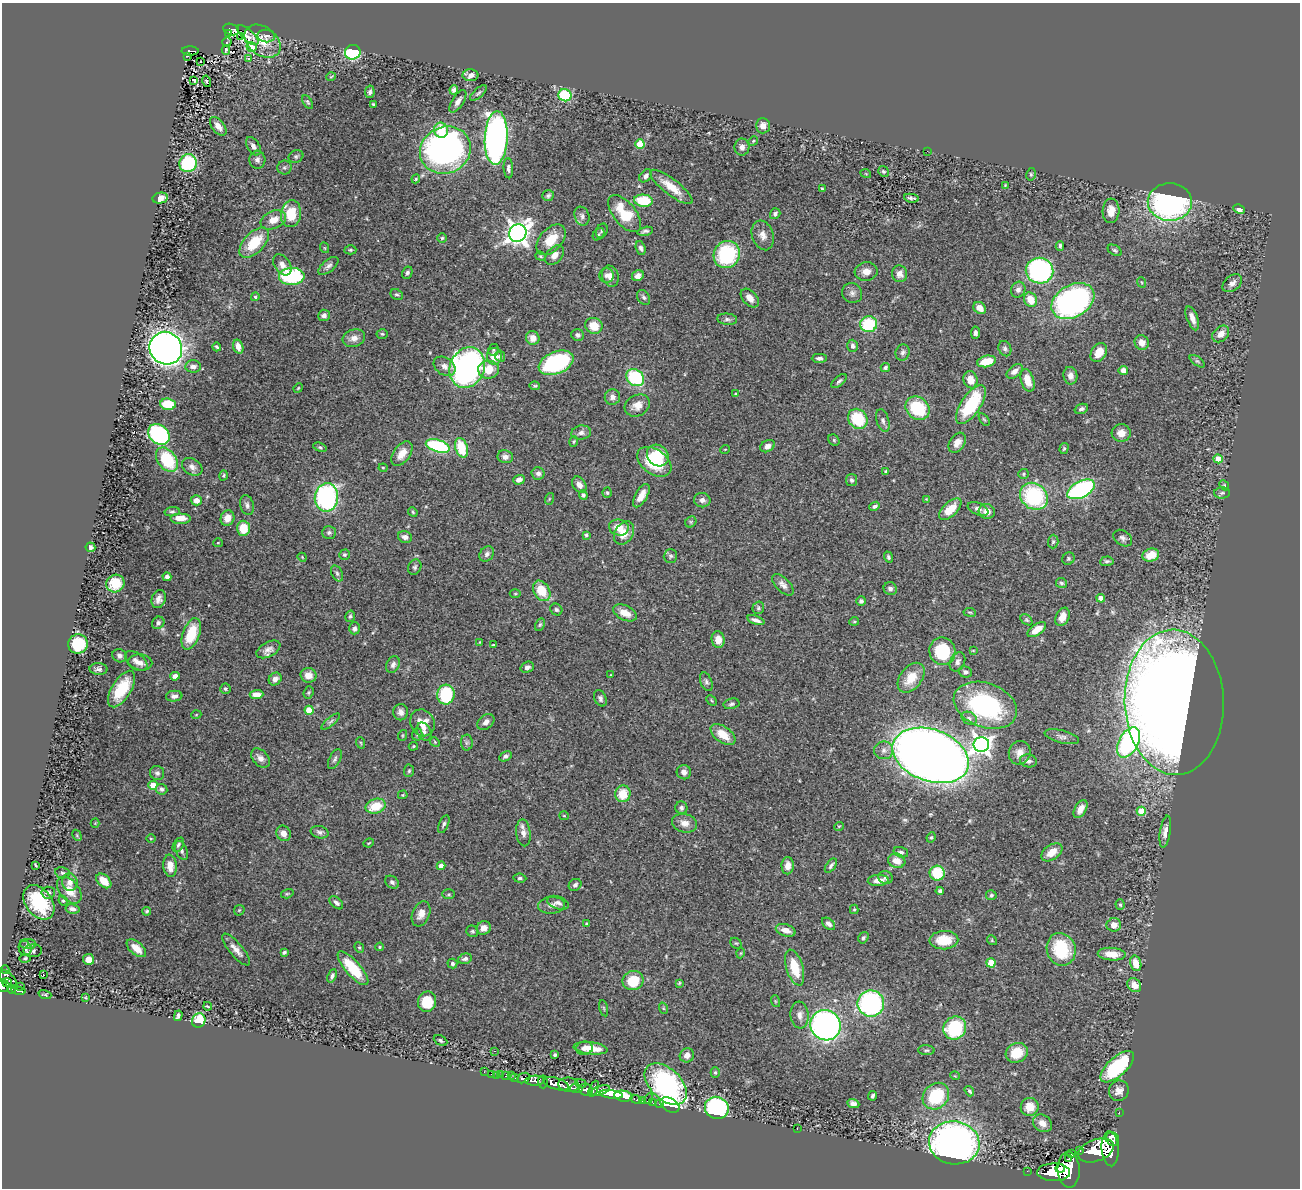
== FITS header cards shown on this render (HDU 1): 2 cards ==
NAXIS1  =                 1298
NAXIS2  =                 1186

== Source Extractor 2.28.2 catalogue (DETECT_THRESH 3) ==
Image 1298 x 1186 px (HDU 1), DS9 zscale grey, 1 PNG px = 1 image px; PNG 1302 x 1190 px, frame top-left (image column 1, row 1186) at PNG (2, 3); each listed source drawn as its Kron ellipse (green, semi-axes under 4 px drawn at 4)
Background 0.7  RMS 0.029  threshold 0.0881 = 3 sigma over >= 5 px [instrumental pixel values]
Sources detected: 469; all 469 listed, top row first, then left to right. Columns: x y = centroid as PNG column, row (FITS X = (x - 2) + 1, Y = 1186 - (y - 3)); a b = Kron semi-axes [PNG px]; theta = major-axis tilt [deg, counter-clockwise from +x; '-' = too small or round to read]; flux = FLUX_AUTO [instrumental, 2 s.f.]
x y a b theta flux
231 29 8 5 -19 170
229 34 3 2 - 22
248 35 13 5 -42 3.3
240 36 4 2 - 150
266 36 9 6 -7 4.6
262 41 20 14 -37 33
227 42 5 3 - 3.1
252 47 5 4 - 27
226 50 4 2 - 2.2
190 51 8 4 -1 110
353 52 8 7 - 140
187 56 4 2 - 24
248 59 3 3 - 25
201 61 2 2 - 3.5
470 75 8 6 1 12
331 77 5 3 - 1.6
194 80 4 2 - 2.2
207 81 6 3 -74 41
454 90 4 4 - 6.6
370 92 6 4 79 5
478 93 10 4 42 4.2
565 95 6 6 - 110
458 101 13 6 57 9.4
308 102 7 4 -58 3.1
373 104 3 3 - 2.6
218 126 11 6 -52 16
763 126 7 7 - 14
441 130 7 7 - 49
496 138 27 11 87 940
753 141 5 4 - 2.3
640 144 4 4 - 59
253 146 10 6 -57 9.1
742 147 8 7 - 9.3
445 150 26 23 24 800
927 151 2 2 - 21
296 156 7 6 - 4.4
257 160 9 8 - 8.6
188 163 9 8 - 150
284 168 7 7 - 4.6
508 168 10 5 -86 6.2
883 171 6 5 - 3.5
866 174 5 3 - 1.7
1031 174 6 5 - 3.4
646 176 7 5 44 6.5
416 179 4 4 - 2.1
1005 185 3 2 - 1.5
671 187 26 8 -38 36
822 189 3 3 - 2.5
548 195 6 5 - 4.1
160 198 8 5 12 20
911 198 7 3 -11 5.8
643 201 9 6 -6 72
1170 202 22 19 0 480
1239 209 6 4 -26 11
1111 211 12 8 86 20
291 214 13 10 81 58
625 214 22 11 -51 71
775 214 6 5 - 5.3
582 216 9 7 -69 7.6
273 220 13 8 23 24
602 231 7 5 64 4
645 231 8 3 12 4.8
518 233 9 8 - 1600
599 234 7 5 49 3.5
763 235 15 10 -72 15
442 238 5 4 - 2.9
551 240 18 11 48 42
254 243 18 10 46 71
1060 246 5 3 - 4.1
325 248 5 3 - 1.8
641 248 7 4 -72 5.6
350 250 6 4 -1 2.7
1115 250 8 5 -31 3.9
554 255 11 7 49 12
727 255 14 12 53 170
541 256 5 4 - 2.7
282 265 12 7 -55 12
328 266 12 6 40 7.2
1039 271 14 13 - 330
866 272 11 9 7 18
407 273 6 5 - 5
900 274 8 7 - 13
606 275 7 7 - 7.3
292 276 13 8 1 200
610 276 11 8 -73 14
638 276 6 5 - 9.9
1141 282 5 3 - 1.8
1232 283 11 7 39 9.4
1018 290 8 7 - 8.6
852 293 10 9 - 9.1
397 294 6 5 - 3.5
255 297 4 4 - 3.6
644 297 8 6 -56 5.3
750 298 11 7 -47 15
1031 300 7 6 - 31
1073 301 23 16 30 540
980 308 7 5 -41 17
324 315 6 5 - 9.4
1192 318 12 5 -69 15
727 319 10 5 -6 5.6
869 324 8 8 - 110
594 326 9 8 - 34
975 333 6 4 86 6.1
382 334 5 4 - 2.7
1221 334 9 7 45 17
578 335 6 6 - 6.1
354 338 11 8 16 14
533 338 7 6 - 14
1142 343 7 7 - 16
853 346 6 5 - 6.2
217 347 4 3 - 3.2
238 347 7 5 -73 15
166 348 17 16 - 1500
1005 349 8 6 -66 5.3
494 350 6 5 - 2.5
903 352 8 7 - 6.3
1099 352 10 7 59 27
494 356 8 7 - 25
500 356 6 5 - 5.2
819 358 7 4 1 6.8
986 361 9 5 12 48
1197 361 9 4 -35 4.1
556 363 18 11 22 250
193 366 8 6 0 9
445 366 12 8 -34 12
467 368 21 17 66 620
885 368 4 4 - 4.1
488 370 10 9 - 38
1123 370 5 4 - 14
1015 371 9 5 39 12
1070 376 9 7 -80 11
635 378 9 7 -39 150
971 380 9 7 -72 23
1027 380 11 6 -73 30
839 381 9 4 41 5.2
535 386 5 4 - 2.9
298 388 5 4 - 2
736 394 3 3 - 3.4
612 397 8 7 - 8.8
168 404 8 5 -4 76
637 405 13 10 28 21
971 405 22 9 56 120
917 408 13 11 -40 100
1081 409 7 5 19 5.5
858 419 11 9 -49 88
984 419 7 3 -54 2.5
883 421 12 6 -72 7
581 433 10 7 9 8.6
1121 433 9 9 - 17
159 434 12 9 -39 270
834 440 6 5 - 2.7
574 442 5 3 - 2.4
957 443 11 7 57 16
438 446 12 6 -18 170
767 446 8 5 28 9.7
320 447 7 4 -21 3.3
461 448 10 6 -73 62
1064 448 6 4 73 3.1
725 449 5 3 - 1.4
402 454 14 8 54 26
658 455 12 10 -45 52
505 457 8 6 -13 9.4
1218 459 4 4 - 40
167 460 13 9 -53 110
654 462 19 12 -36 87
192 467 11 8 -31 9.8
383 468 4 4 - 2
886 471 4 3 - 2.5
538 473 6 6 - 8.5
1023 474 5 5 - 3.2
224 475 5 4 - 2.7
519 480 6 4 19 9.3
851 480 6 5 - 4.8
579 485 9 6 -55 14
1224 485 5 4 - 2.7
1081 489 15 8 27 340
607 493 5 4 - 2.9
1222 493 8 5 2 4.6
583 495 5 4 - 5.2
641 496 13 6 60 19
1034 496 15 12 -40 190
326 497 14 11 82 320
549 499 6 4 72 2.4
926 499 3 3 - 1.5
196 500 5 5 - 14
702 500 8 7 - 9.4
247 505 10 6 -74 6.7
875 506 5 4 - 4.7
950 509 14 7 44 43
978 509 11 6 -24 8.8
987 511 8 7 - 16
172 512 7 4 9 4
413 512 5 4 - 2.5
181 518 10 5 0 21
227 518 8 6 69 22
691 522 6 5 - 2.9
619 527 10 8 -14 27
243 528 7 6 - 41
329 532 7 6 - 5.9
624 533 12 9 58 24
586 535 3 3 - 3
405 537 7 5 -18 9.9
1123 538 10 7 -33 7.2
1053 542 7 5 87 4
218 543 5 4 - 2
90 547 5 4 - 6.1
487 554 8 6 50 7.5
344 555 5 5 - 3.4
1151 555 8 6 18 36
670 556 7 7 - 4.4
302 557 5 3 - 1.7
888 557 5 4 - 4
1068 559 6 6 - 3.6
1107 561 7 4 5 4.2
415 567 8 6 64 5
337 573 8 5 -63 4.9
167 577 4 4 - 8
115 583 9 8 - 47
1061 583 5 5 - 4.4
783 585 13 7 -46 10
890 589 7 6 - 7.2
542 591 11 7 -60 54
515 594 5 3 - 1.9
1101 598 4 4 - 16
159 599 9 7 71 10
861 601 5 4 - 5.7
758 608 6 5 - 3.7
556 610 6 5 - 4.3
970 612 6 3 -8 2.3
625 613 13 7 -25 25
350 616 6 4 73 3.2
1062 617 9 6 65 19
756 620 9 4 -19 8.2
1026 620 7 4 -40 3.1
854 621 5 3 - 2.2
158 623 6 6 - 6.1
540 624 7 4 62 3.1
354 628 6 5 - 6.5
1037 630 11 5 35 23
191 634 16 8 70 72
718 640 8 6 -81 19
480 642 4 4 - 1.6
78 644 10 9 - 83
493 645 4 3 - 2.1
268 649 13 7 28 12
973 650 4 2 - 1.6
942 651 14 13 - 110
120 656 7 6 - 6.9
136 661 13 7 -38 11
957 662 10 7 64 9.1
140 663 12 8 -3 13
393 665 9 6 63 7.6
527 667 7 5 18 7.3
99 669 9 6 -1 6.9
965 672 6 5 - 5.8
308 675 8 7 - 20
611 675 4 3 - 1.5
175 676 5 4 - 9.6
911 678 17 11 52 42
275 679 7 6 - 9.8
706 682 10 5 -69 5.4
122 689 20 9 58 77
225 689 5 5 - 3.4
308 693 6 5 - 2.9
256 694 7 4 2 23
446 695 10 8 84 110
174 696 8 5 6 6.6
600 698 8 6 -64 5.7
711 700 6 3 -46 2.2
1174 702 73 49 -88 4100
731 704 8 5 13 4
985 705 33 22 -20 280
309 710 4 4 - 47
401 712 8 7 - 9
196 715 5 3 - 1.8
969 718 8 6 -32 6.1
331 721 11 4 40 5.4
486 722 9 7 41 9.4
422 723 14 12 -61 27
424 732 9 6 -63 7.2
417 734 6 5 - 3.4
403 735 5 3 - 2
723 735 14 8 -37 35
1062 737 17 6 -14 8.8
435 742 5 4 - 2.3
1128 742 16 9 61 380
361 743 6 3 -71 2
467 743 8 6 88 4.3
981 744 8 7 - 970
413 746 5 3 - 2.2
884 750 9 9 - 10
1020 753 12 11 - 17
931 755 39 26 -19 3200
505 756 6 4 30 5.2
260 758 11 7 -47 11
335 759 11 5 63 5.1
1028 761 8 6 -10 7.3
409 771 6 5 - 3.2
684 772 7 7 - 9.1
157 773 7 7 - 6.2
153 785 4 4 - 41
161 789 6 5 - 5.6
623 794 8 7 - 43
403 795 5 4 - 2.2
376 806 10 7 17 46
681 808 6 6 - 6
1080 809 10 5 60 19
1141 811 5 4 - 58
564 816 5 4 - 2.3
95 823 4 4 - 1.9
684 823 13 9 -13 16
444 824 9 4 67 4.5
839 826 5 3 - 1.7
320 832 9 6 -13 6.3
1165 832 16 5 81 12
283 833 8 7 - 15
523 833 13 7 -84 12
77 835 6 4 -61 2.3
931 837 5 4 - 2.9
151 839 5 3 - 1.7
369 843 5 3 - 1.9
178 845 8 5 59 4.2
181 850 10 5 -67 7
901 852 7 5 -16 5.4
1052 852 12 7 35 24
897 861 9 7 -18 21
35 865 4 2 - 2.5
170 866 11 7 -84 22
441 866 4 4 - 19
788 866 9 6 88 14
831 866 8 4 54 5.1
62 873 7 5 -10 4
937 873 7 7 - 75
520 878 6 4 -5 4.2
885 878 7 6 - 5.5
878 880 10 5 3 18
104 881 9 6 -43 34
70 882 9 8 - 14
392 882 7 5 -39 5.5
575 885 6 5 - 6.2
69 890 15 9 -51 32
940 891 4 4 - 5
48 893 6 6 - 4.6
287 894 6 4 16 2.7
449 894 6 5 - 3.1
991 895 5 5 - 3.5
63 901 5 4 - 2.7
39 902 19 13 -53 100
336 903 8 5 -42 7.3
558 903 11 6 -19 7.9
551 905 13 8 4 11
1120 905 5 4 - 3.6
72 909 7 4 -12 8.5
854 909 5 4 - 2.3
239 910 6 4 44 2.4
147 911 4 4 - 3.3
421 914 13 8 68 16
587 924 4 3 - 3.2
829 924 7 5 -41 7
1114 925 7 7 - 19
484 928 7 6 - 14
786 930 10 6 -16 16
472 931 6 5 - 3.7
863 938 6 4 56 3.9
944 940 14 9 2 50
992 940 5 4 - 2.3
736 943 6 5 - 2.6
28 944 8 5 -6 4.8
380 947 4 3 - 2.3
25 948 7 6 - 6.2
136 948 11 6 -40 25
359 948 6 4 -67 3
1061 949 16 14 -71 120
236 950 20 6 -50 16
33 951 9 6 1 5.6
284 952 4 3 - 3.6
741 953 5 3 - 1.7
1112 954 14 6 -4 26
25 958 5 4 - 3.4
88 959 5 5 - 15
465 959 7 5 15 6.7
991 963 4 4 - 53
1136 963 8 5 -75 29
452 964 5 5 - 4.6
353 968 21 7 -48 71
795 968 18 8 -73 58
5 970 4 3 - 29
44 975 3 3 - 170
332 976 7 4 66 4.6
8 979 12 5 -47 470
633 981 10 9 - 58
7 982 5 3 - 190
679 983 4 3 - 2.3
1134 985 7 6 - 21
3 986 6 6 - 290
20 986 2 2 - 1.1
12 989 4 3 - 130
18 991 7 4 -9 150
45 995 7 3 -17 2.5
85 998 3 2 - 1.7
775 1001 6 4 -72 2.3
427 1002 10 9 - 50
871 1003 13 13 - 320
208 1006 4 2 - 2.4
604 1008 8 3 -77 2.3
663 1008 6 3 -71 2.3
800 1015 13 9 -83 13
178 1016 5 4 - 4.9
199 1020 7 6 - 55
826 1025 15 14 - 680
955 1028 12 11 - 140
440 1040 7 5 -28 3.5
584 1048 8 6 9 9.2
591 1048 17 6 -6 26
926 1050 8 5 -1 3.9
494 1051 3 3 - 1.6
1017 1053 11 9 26 50
555 1055 3 3 - 4.4
687 1055 7 7 - 11
1117 1067 21 9 42 160
484 1072 3 2 - 6.6
715 1073 5 4 - 2.9
491 1074 3 2 - 2.6
496 1075 2 2 - 8.1
501 1075 2 2 - 11
511 1075 3 2 - 7.4
506 1076 3 2 - 25
955 1076 5 3 - 1.6
515 1077 4 3 - 120
524 1078 6 5 - 160
535 1081 10 5 2 780
543 1082 6 4 -85 320
581 1083 6 4 -16 130
556 1084 13 5 -17 1800
666 1084 25 15 -44 380
569 1085 10 7 -6 810
576 1089 6 3 -6 210
594 1089 8 4 66 340
586 1090 7 6 - 510
600 1090 10 4 17 380
969 1091 5 4 - 4.1
1119 1091 10 9 - 15
611 1094 11 4 -8 1200
623 1096 9 5 -11 1700
873 1096 5 3 - 3.8
936 1096 14 12 46 110
636 1099 6 3 -23 42
648 1099 5 2 - 73
642 1101 3 2 - 23
653 1103 3 2 - 4.9
853 1103 6 4 -21 7.3
659 1104 3 2 - 7.8
670 1105 10 6 -30 110
1030 1107 9 9 - 32
717 1108 12 11 - 300
1119 1112 3 2 - 6.6
1042 1123 10 8 -35 17
797 1129 2 2 - 6.6
1112 1139 7 6 - 270
954 1143 25 21 -9 1100
1110 1149 17 8 -86 3200
1096 1150 18 10 21 4500
1080 1151 3 3 - 69
1072 1154 3 2 - 710
1069 1159 4 3 - 210
1060 1168 5 4 - 680
1069 1170 18 11 -87 3100
1027 1171 2 2 - 9.6
1054 1172 16 9 -2 3000
At the frame edge (FLAGS 8, measured only in part): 1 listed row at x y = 3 986